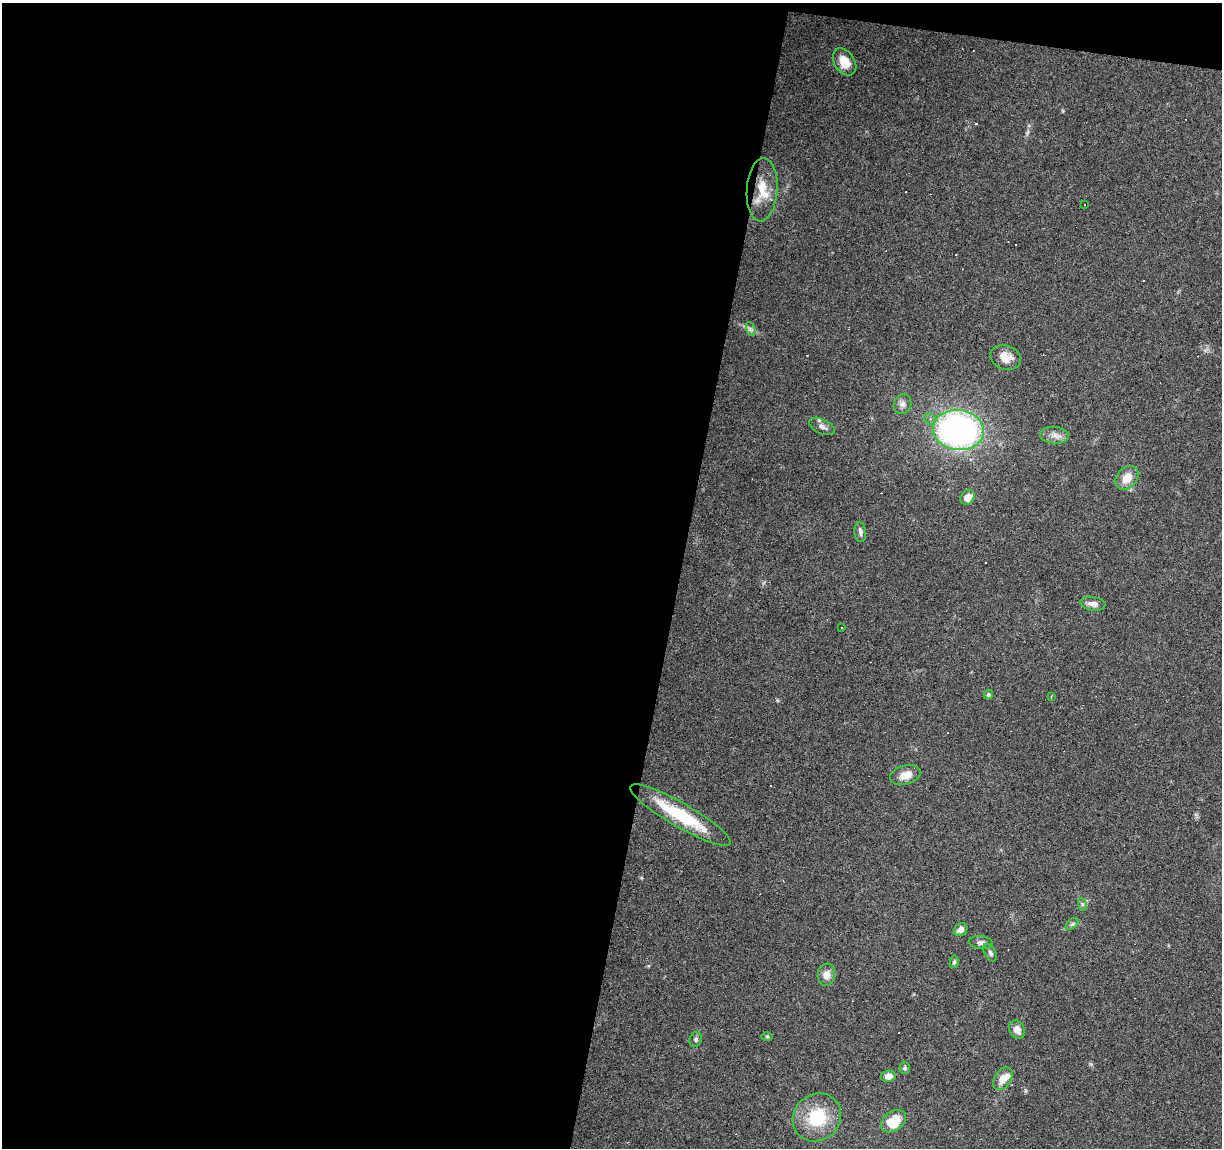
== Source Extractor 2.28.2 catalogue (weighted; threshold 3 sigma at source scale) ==
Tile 1 of 4 x 4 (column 1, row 1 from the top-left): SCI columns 7-1226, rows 3723-4868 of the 4885 x 5090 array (HDU 1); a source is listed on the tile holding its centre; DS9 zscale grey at full resolution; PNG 1224 x 1150 px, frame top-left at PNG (2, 3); each listed source drawn as its Kron ellipse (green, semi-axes under 4 px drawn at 4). Shown black and unused: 57% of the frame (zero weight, under 3 of 6 exposures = <1% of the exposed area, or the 3 px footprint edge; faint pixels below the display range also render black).
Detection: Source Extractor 2.28.2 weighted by HDU 2 'WHT'; one run over the whole footprint, this tile lists its part. Background 0.0705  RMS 0.0045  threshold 0.0185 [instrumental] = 3 sigma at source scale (4.09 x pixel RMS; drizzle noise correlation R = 1.36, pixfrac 0.8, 0.0396/0.0396 arcsec/px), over >= 5 px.
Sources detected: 57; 22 cosmic-ray / hot-pixel residue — neither listed nor drawn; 1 inside a brighter listed object's ellipse — not listed separately; the other 34 listed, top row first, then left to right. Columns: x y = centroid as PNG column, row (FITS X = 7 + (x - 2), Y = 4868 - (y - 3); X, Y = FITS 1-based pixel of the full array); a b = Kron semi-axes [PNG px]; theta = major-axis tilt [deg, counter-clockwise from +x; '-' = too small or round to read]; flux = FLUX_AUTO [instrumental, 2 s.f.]
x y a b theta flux
844 62 15 10 -56 5.9
762 190 32 15 86 11
1084 205 3 3 - 1
751 329 7 4 -70 0.93
1006 357 16 12 -19 4.4
902 404 10 9 - 1.9
930 419 6 5 - 0.96
822 426 14 7 -25 2.1
958 430 25 20 -7 130
1055 435 14 8 -4 2.7
1127 478 13 10 50 5.4
967 497 8 6 49 3.9
860 532 10 6 -83 1.4
1093 604 13 7 -10 2.5
842 628 3 2 - 0.3
988 695 5 4 - 0.71
1051 697 3 2 - 0.53
905 775 16 9 16 4.4
681 815 57 12 -30 24
1082 904 6 4 -71 0.68
1072 924 7 4 43 0.82
961 930 7 6 - 2.4
981 942 12 6 -5 1.6
990 953 9 5 -60 1.2
954 962 6 4 80 0.73
827 975 11 8 83 3.5
1017 1030 9 7 -62 2.9
767 1036 6 4 0 0.45
696 1039 7 6 - 0.92
905 1068 6 5 - 0.71
888 1076 7 5 8 2.7
1003 1079 12 8 55 4.3
817 1117 25 23 43 18
893 1121 14 9 37 10
Overlapping masked pixels (flux is a lower limit): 1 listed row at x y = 762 190